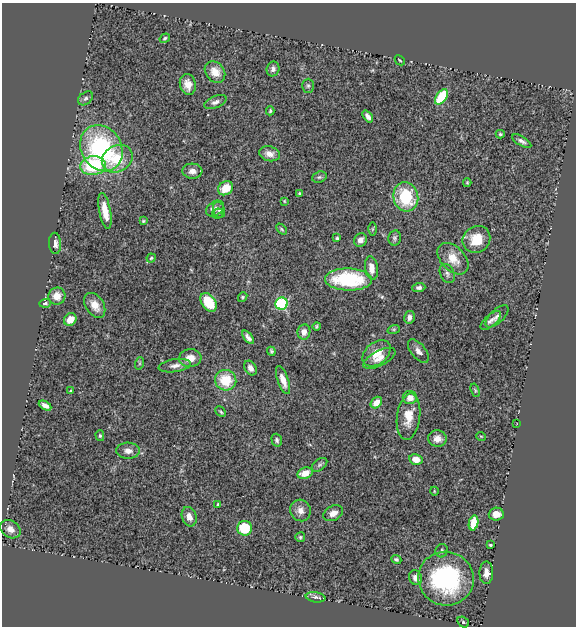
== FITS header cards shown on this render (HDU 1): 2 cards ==
NAXIS1  =                  574
NAXIS2  =                  624

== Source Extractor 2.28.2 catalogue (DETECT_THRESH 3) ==
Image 574 x 624 px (HDU 1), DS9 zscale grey, 1 PNG px = 1 image px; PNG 578 x 628 px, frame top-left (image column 1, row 624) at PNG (2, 3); each listed source drawn as its Kron ellipse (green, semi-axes under 4 px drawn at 4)
Background 0.615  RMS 0.056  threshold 0.167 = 3 sigma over >= 5 px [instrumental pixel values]
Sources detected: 100; all 100 listed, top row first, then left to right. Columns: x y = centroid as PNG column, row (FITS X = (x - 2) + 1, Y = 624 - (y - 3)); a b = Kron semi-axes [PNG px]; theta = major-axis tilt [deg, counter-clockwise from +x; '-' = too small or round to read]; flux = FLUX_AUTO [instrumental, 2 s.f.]
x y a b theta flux
165 38 5 4 - 5.3
400 60 6 3 -44 4.1
273 69 7 6 - 12
215 72 12 9 -50 42
188 84 10 8 -78 29
308 86 7 6 - 8.3
441 97 8 5 54 160
86 98 8 6 40 9.7
215 102 12 6 21 15
270 111 4 3 - 4.5
368 116 7 4 -52 15
500 134 4 4 - 4.9
522 141 10 4 -30 11
101 148 24 20 -58 490
269 154 11 7 -14 27
117 159 16 13 30 110
93 166 12 9 7 220
192 171 10 7 -3 22
319 177 7 5 20 8.2
467 183 4 3 - 3.7
226 188 8 6 36 61
299 193 3 2 - 3.7
406 197 15 12 -75 190
284 201 4 3 - 3.1
215 209 10 7 36 17
219 210 8 6 -73 8.9
105 211 18 5 -79 57
218 213 5 5 - 5.8
143 221 4 3 - 4.3
282 229 6 4 -46 4.6
373 229 6 4 89 6.2
337 238 3 3 - 5
395 238 7 6 - 8.2
476 239 14 13 - 79
360 240 7 6 - 19
55 243 11 6 -87 17
151 258 4 4 - 5.4
453 259 19 12 -46 55
371 268 12 6 -81 32
447 273 10 7 -65 13
348 280 23 11 -2 280
419 288 6 4 2 10
57 296 8 8 - 42
243 297 5 4 - 4.8
209 302 10 7 -54 110
45 303 6 4 4 8.4
281 304 6 6 - 320
95 305 14 9 -57 45
497 316 14 6 44 16
409 317 6 5 - 16
70 319 7 6 - 43
491 320 12 5 41 14
316 326 4 3 - 4.9
394 329 6 4 18 5.3
304 332 7 6 - 26
248 337 8 4 -52 13
271 351 4 3 - 5.7
418 351 14 7 -50 20
377 353 16 10 40 54
190 358 11 9 5 41
379 358 17 7 27 31
140 363 6 4 71 5.1
175 366 16 6 9 22
250 368 8 5 -58 20
226 380 11 10 - 100
283 380 15 5 -71 33
475 390 7 4 -71 5
70 391 3 3 - 4.1
410 398 7 6 - 27
376 403 6 5 - 32
45 406 7 4 -29 14
221 412 6 3 -45 4.9
408 417 23 11 82 64
517 424 2 2 - 2.7
100 436 5 4 - 5.8
481 436 5 3 - 3.2
437 439 9 8 - 24
277 440 6 5 - 7.9
128 451 11 8 -3 22
416 459 7 5 -11 38
320 465 9 5 37 8.6
305 473 8 5 19 47
434 491 4 3 - 2.7
218 504 4 3 - 5.7
300 510 11 10 - 26
333 513 10 7 27 24
496 514 7 6 - 32
189 517 10 7 -71 25
474 523 8 4 77 97
244 528 7 7 - 120
10 529 11 8 -35 25
300 537 5 5 - 6
490 545 3 3 - 4.8
442 551 7 6 - 8.9
396 559 5 4 - 6.2
486 573 11 7 89 24
416 578 7 6 - 20
446 579 28 27 - 450
315 597 10 5 -8 11
463 622 6 5 - 6.1